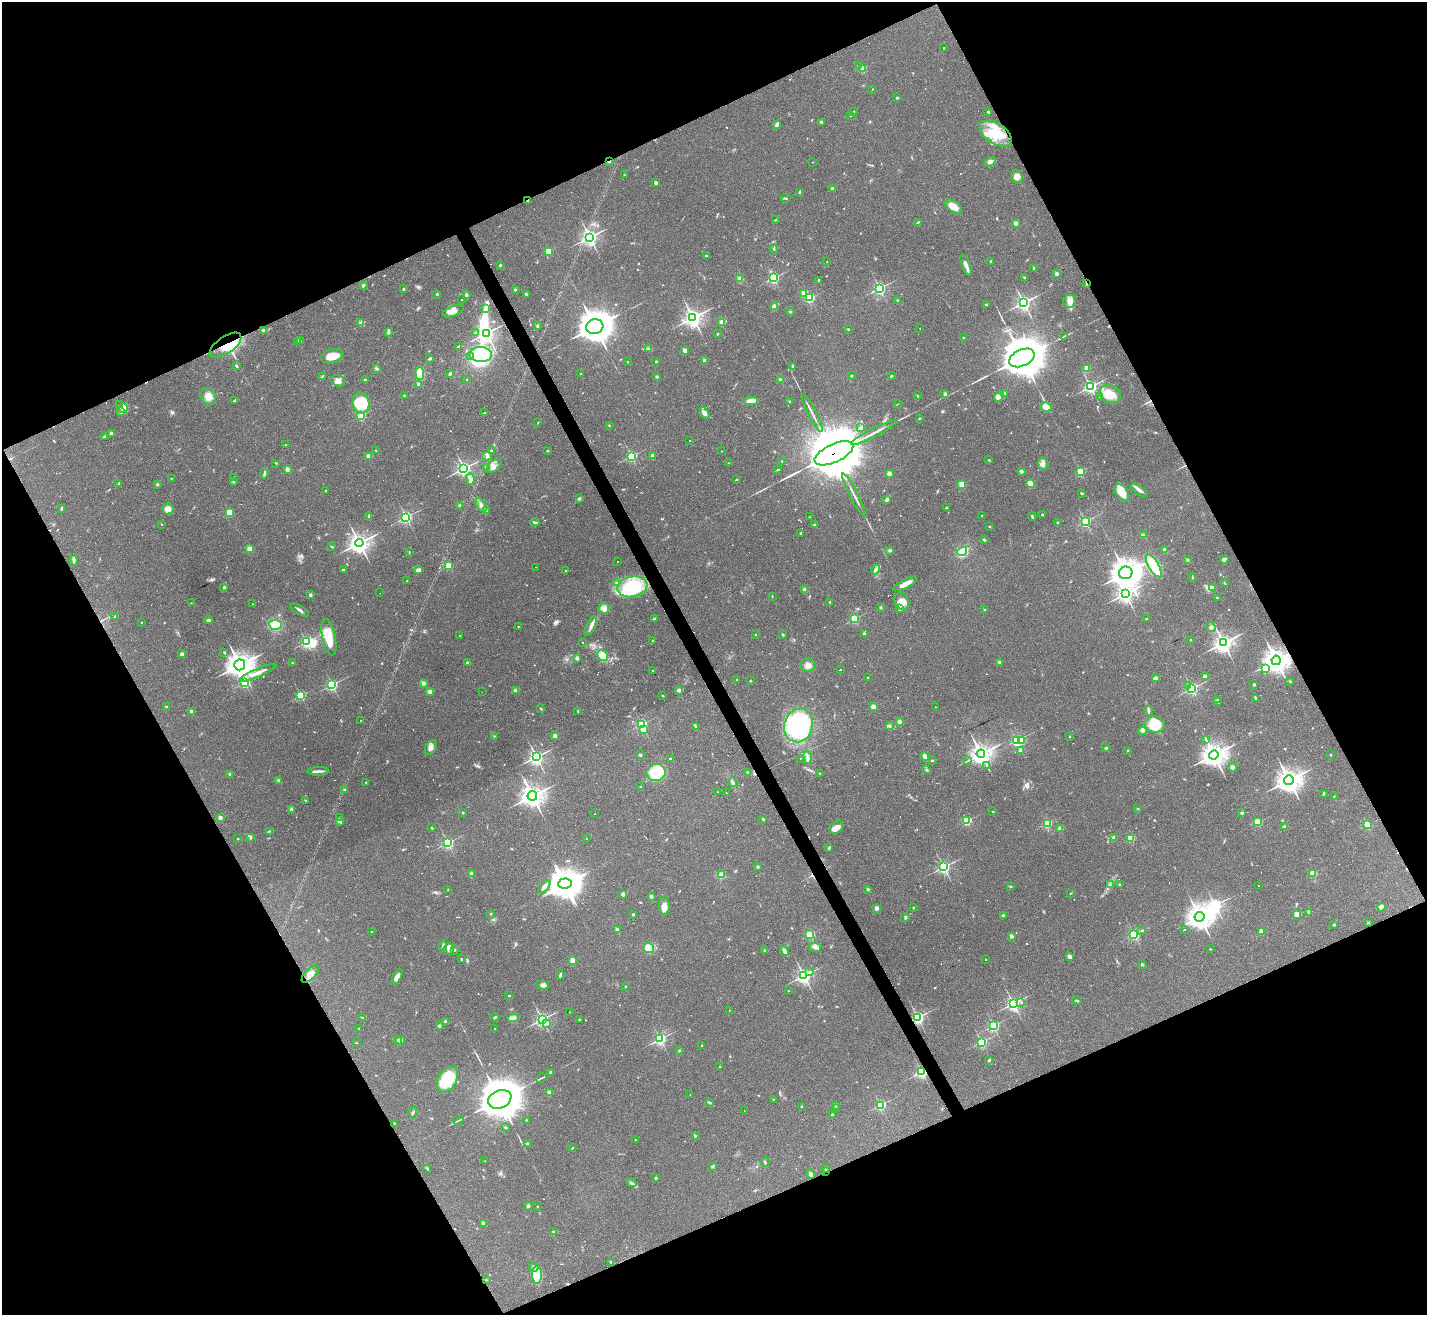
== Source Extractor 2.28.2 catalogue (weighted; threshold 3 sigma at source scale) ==
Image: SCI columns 1-5697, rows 285-5535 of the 5697 x 5686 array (HDU 1 of 3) = the unmasked area's bounding box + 8 px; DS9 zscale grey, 4 x 4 block average (1 PNG px = mean of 4 x 4 image px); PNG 1429 x 1317 px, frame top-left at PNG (2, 2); each listed source drawn as its Kron ellipse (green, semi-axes under 4 px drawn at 4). Shown black and unused: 46% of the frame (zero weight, under 3 of 4 exposures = <1% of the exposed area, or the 3 px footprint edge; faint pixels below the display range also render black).
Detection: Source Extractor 2.28.2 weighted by HDU 2 'WHT'. Background 0.103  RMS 0.0059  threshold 0.0266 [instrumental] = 3 sigma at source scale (4.5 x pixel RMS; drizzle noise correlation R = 1.50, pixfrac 1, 0.05/0.05 arcsec/px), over >= 5 px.
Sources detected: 833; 6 too faint to see at this stretch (4 x 4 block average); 7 inside a brighter object's white glare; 49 cosmic-ray / hot-pixel residue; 1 long thin detection or spike segment (spike, bleed or trail) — neither listed nor drawn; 11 coinciding with a brighter row at this scale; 31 inside a brighter listed object's ellipse — not listed separately; of the other 728, all 500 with FLUX_AUTO >= 1.75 (the completeness limit of this list) listed and drawn (228 fainter detections not listed), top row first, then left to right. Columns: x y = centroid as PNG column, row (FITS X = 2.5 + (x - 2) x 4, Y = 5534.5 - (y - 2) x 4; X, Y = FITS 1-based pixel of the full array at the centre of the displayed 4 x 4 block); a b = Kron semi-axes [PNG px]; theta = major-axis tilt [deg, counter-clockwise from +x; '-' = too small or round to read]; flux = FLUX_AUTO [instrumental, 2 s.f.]
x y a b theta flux
944 48 2 2 - 2.3
859 66 2 2 - 2.6
863 69 2 2 - 160
872 89 2 2 - 3.1
897 98 2 2 - 14
854 111 2 2 - 3.5
988 112 3 2 - 4.6
851 115 2 2 - 2.5
822 123 4 3 - 4.5
777 124 4 2 - 14
996 133 18 10 -33 110
609 161 3 2 - 3
813 162 2 2 - 3.4
990 162 6 3 30 16
624 174 2 2 - 1.9
1017 177 7 5 -64 22
656 183 2 2 - 38
832 188 2 2 - 29
799 192 3 2 - 3.7
785 198 5 2 - 3.4
528 200 2 2 - 10
954 207 10 5 -36 45
775 220 3 2 - 2
918 222 4 2 - 3.5
1016 223 2 2 - 54
590 237 3 3 - 940
774 249 4 2 - 4.3
548 251 2 2 - 190
706 256 2 2 - 18
991 261 2 2 - 13
827 262 2 2 - 3.3
500 265 2 2 - 17
966 265 11 2 -68 28
1034 268 2 2 - 11
1056 273 2 2 - 39
1024 277 2 2 - 8.6
773 278 2 2 - 510
740 279 4 4 - 14
819 280 2 2 - 7.6
1086 283 4 2 - 3.1
363 285 4 2 - 5.7
879 288 2 2 - 680
403 289 3 2 - 3.3
515 289 2 2 - 17
804 293 2 2 - 150
437 294 2 2 - 12
526 294 4 2 - 4.6
466 295 3 2 - 7.1
810 298 2 2 - 340
461 300 2 2 - 2.3
897 300 2 2 - 1.9
1070 301 6 6 - 22
1023 303 3 3 - 910
986 304 2 2 - 4.8
774 306 2 2 - 100
485 309 3 3 - 7
453 311 11 5 23 34
790 311 2 2 - 3.5
693 318 3 3 - 1600
361 322 3 2 - 4.4
722 322 2 2 - 130
537 326 3 2 - 4.8
595 327 8 7 - 5800
920 328 2 2 - 1.9
848 329 2 2 - 3.9
264 330 2 2 - 35
389 332 4 2 - 4.9
476 333 3 2 - 3.1
486 333 3 3 - 1000
718 333 2 2 - 2.8
1064 336 4 2 - 2.9
963 337 2 2 - 4.9
300 341 2 2 - 3.8
297 342 3 2 - 2.9
225 345 18 8 34 80
459 346 4 2 - 3.2
648 348 2 2 - 2.3
685 350 2 2 - 75
481 355 11 7 -3 170
332 356 11 7 13 44
470 356 2 2 - 3
1022 358 13 8 24 16000
430 359 4 2 - 5.5
704 360 2 2 - 48
656 361 2 2 - 11
627 362 2 2 - 4.7
236 366 3 2 - 4.2
793 367 4 2 - 4.3
377 368 2 2 - 2.2
1087 368 2 2 - 130
420 373 6 4 -85 60
450 374 2 2 - 30
581 374 2 2 - 2.1
322 376 4 2 - 3.6
657 376 2 2 - 12
851 376 2 2 - 12
891 376 3 2 - 4.1
467 379 2 2 - 3.1
365 380 3 2 - 3.3
780 380 2 2 - 36
338 381 7 5 -30 20
419 384 2 2 - 11
1090 387 2 2 - 810
1004 393 2 2 - 26
945 394 2 2 - 34
1110 394 11 9 -23 63
208 396 9 7 -57 29
404 396 3 2 - 3.6
918 396 3 2 - 2.8
1099 396 2 2 - 2.5
999 397 6 4 48 18
235 400 4 2 - 3.8
751 401 7 4 2 33
790 402 2 2 - 2
361 403 10 8 -78 140
897 404 2 2 - 2
120 405 3 2 - 3.9
1046 407 6 4 -11 28
123 408 5 3 - 15
121 412 4 2 - 5.8
485 413 3 2 - 100
704 413 6 3 -56 12
812 413 21 2 -63 18
361 416 2 2 - 350
919 418 2 2 - 2
538 422 3 2 - 1.8
609 425 2 2 - 2.5
860 428 3 3 - 5.3
874 432 26 2 27 26
111 434 2 2 - 70
105 436 2 2 - 3.1
690 440 2 2 - 53
285 445 2 2 - 1.9
491 450 2 2 - 3.6
376 451 4 2 - 2
547 451 2 2 - 2.2
721 451 2 2 - 2.1
834 453 21 9 25 41000
653 455 2 2 - 52
369 456 2 2 - 110
487 456 5 3 - 9.1
631 456 2 2 - 540
989 460 2 2 - 1.9
782 461 2 2 - 7.5
276 463 3 2 - 2.9
728 463 2 2 - 4.9
1043 463 6 4 -79 14
494 466 9 5 41 20
487 467 3 2 - 2.8
464 468 3 3 - 950
287 469 2 2 - 70
778 470 3 2 - 120
1021 471 2 2 - 38
1080 471 2 2 - 290
264 473 5 2 - 6.3
889 473 2 2 - 81
234 477 2 2 - 5.9
171 478 2 2 - 2
470 479 6 3 -85 11
736 480 3 2 - 170
233 482 2 2 - 2.5
119 483 2 2 - 4.9
157 484 3 2 - 5.4
962 484 2 2 - 190
1031 484 4 3 - 56
326 490 2 2 - 5.3
1139 490 10 3 -39 16
1122 492 10 5 -54 69
1082 493 3 2 - 4.1
854 495 24 2 -63 20
579 499 3 2 - 3.1
887 499 3 2 - 3.9
459 505 3 2 - 2.2
481 505 8 3 -62 13
946 508 2 2 - 11
61 509 3 2 - 5.1
168 509 5 5 - 29
486 511 3 3 - 5.2
229 512 2 2 - 190
982 515 2 2 - 1.8
1042 515 2 2 - 6.2
369 516 4 2 - 5.6
406 517 2 2 - 680
809 517 2 2 - 1.9
1032 517 4 2 - 4.2
1085 521 2 2 - 590
535 522 4 2 - 4.4
1057 522 2 2 - 10
162 524 2 2 - 2.1
815 525 2 2 - 1.9
989 526 2 2 - 6.6
801 533 3 2 - 2.9
1143 535 2 2 - 2
984 540 2 2 - 4.9
359 543 4 3 - 2000
331 547 3 2 - 2.2
250 549 2 2 - 140
1164 549 2 2 - 21
890 550 3 3 - 5.7
962 551 5 4 - 140
409 552 3 2 - 2.3
1224 559 4 3 - 11
74 560 5 3 - 7.5
1187 560 2 2 - 4.1
617 561 2 2 - 2.9
449 566 2 2 - 200
1154 566 13 5 -60 120
535 567 2 2 - 16
343 570 2 2 - 8.1
418 570 4 2 - 18
566 570 2 2 - 2
876 570 5 2 - 7.4
1126 573 7 6 - 4500
1192 578 4 2 - 3
407 581 2 2 - 3.4
616 583 2 2 - 2.7
1225 583 3 2 - 1.9
905 584 13 3 28 29
224 587 2 2 - 27
632 587 15 10 12 230
1212 588 2 2 - 60
805 590 2 2 - 56
380 593 2 2 - 2.6
1125 594 3 3 - 1400
310 595 2 2 - 30
772 596 2 2 - 2
1217 598 3 2 - 2.8
902 601 9 6 -63 35
830 602 3 2 - 4.1
191 603 2 2 - 1.8
252 604 2 2 - 2.9
880 607 2 2 - 20
604 608 5 5 - 26
900 609 2 2 - 22
300 610 10 2 -30 9.8
984 610 2 2 - 13
115 616 3 2 - 2.2
654 619 3 2 - 2.4
854 619 2 2 - 340
1146 619 3 2 - 3.2
208 620 4 3 - 6.7
141 622 2 2 - 2.2
276 625 6 5 - 90
518 626 2 2 - 56
590 626 10 4 64 19
1211 627 5 2 - 5.7
864 633 2 2 - 18
756 634 2 2 - 4.2
783 635 2 2 - 16
460 636 3 2 - 1.9
329 637 18 6 -78 88
653 640 2 2 - 9.3
1191 640 2 2 - 6.5
306 642 2 2 - 480
583 643 2 2 - 3.5
1223 643 3 3 - 1800
224 653 3 2 - 2.7
182 654 2 2 - 11
603 655 6 5 - 49
576 658 4 2 - 6.6
1276 660 5 4 - 3400
467 662 2 2 - 6
999 662 2 2 - 30
292 663 3 2 - 2.7
240 665 5 5 - 3100
808 665 7 6 - 20
1265 668 2 2 - 180
653 670 2 2 - 2.4
840 670 2 2 - 210
258 673 20 3 24 31
1205 676 2 2 - 33
868 677 2 2 - 4.4
1155 678 4 2 - 8.2
736 680 2 2 - 4.5
750 681 3 2 - 2.5
1290 681 3 2 - 2.2
244 683 2 2 - 460
423 683 2 2 - 50
332 685 2 2 - 580
1254 685 2 2 - 25
1187 686 4 2 - 3.5
1192 688 2 2 - 640
515 690 4 2 - 3
679 690 2 2 - 50
430 691 2 2 - 65
482 692 2 2 - 1.8
301 695 2 2 - 400
663 696 2 2 - 2.7
1217 699 2 2 - 1.9
1256 699 2 2 - 6.1
1218 702 3 2 - 2
166 706 2 2 - 3.6
873 707 2 2 - 120
935 707 2 2 - 1.9
540 708 2 2 - 1.9
578 711 3 2 - 3.6
1148 711 5 2 - 9.4
191 712 2 2 - 45
360 720 2 2 - 2.5
899 722 2 2 - 55
642 724 2 2 - 470
1155 724 10 8 -12 77
799 725 17 14 73 420
695 726 3 2 - 3.3
889 726 4 3 - 6.5
643 729 2 2 - 95
1142 731 4 2 - 4.3
494 736 2 2 - 1.9
555 736 2 2 - 63
1069 737 2 2 - 2.4
1206 740 3 2 - 3.4
1016 741 2 2 - 560
1022 741 2 2 - 110
431 748 7 5 59 16
1106 748 3 2 - 3.8
1021 750 2 2 - 43
1127 751 3 2 - 2.1
981 754 4 4 - 2200
640 755 2 2 - 21
1214 755 5 4 - 3300
1331 755 2 2 - 4.4
536 757 3 3 - 1100
925 757 4 3 - 8.3
670 758 2 2 - 6.6
800 758 2 2 - 2.2
807 758 6 3 -86 11
933 760 2 2 - 1.8
967 761 2 2 - 2.2
987 765 4 2 - 3.5
1233 767 4 3 - 12
927 770 4 2 - 4.2
318 771 11 2 1 13
656 772 9 8 - 220
748 772 3 2 - 5.3
820 773 2 2 - 1.8
230 774 2 2 - 31
1289 780 5 4 - 3100
279 781 4 2 - 10
366 782 2 2 - 2.3
733 782 5 3 - 6.8
641 786 2 2 - 8.5
344 790 2 2 - 16
717 792 2 2 - 4.5
726 793 2 2 - 2.1
1324 793 3 2 - 6.1
532 796 5 4 - 2400
1334 796 2 2 - 1.9
305 800 3 2 - 2.6
292 809 3 3 - 8.3
1138 809 3 2 - 1.8
993 812 2 2 - 4.8
463 813 2 2 - 12
1242 813 2 2 - 8.8
595 814 2 2 - 6.4
340 817 2 2 - 3.1
220 818 2 2 - 62
763 819 3 2 - 3.4
967 821 2 2 - 340
340 822 2 2 - 4.1
1257 822 2 2 - 250
1047 823 2 2 - 360
1367 825 2 2 - 220
1284 826 3 3 - 4.6
432 828 3 2 - 2.3
836 828 7 5 37 21
1060 829 2 2 - 83
269 831 3 2 - 3.1
251 838 2 2 - 3
1114 838 2 2 - 64
1130 838 2 2 - 220
238 839 2 2 - 4.9
586 839 2 2 - 3.5
448 843 2 2 - 560
829 848 3 2 - 4.4
758 867 2 2 - 20
944 867 2 2 - 730
472 873 2 2 - 47
1313 873 2 2 - 180
721 875 3 3 - 29
565 883 6 5 - 3400
1110 885 2 2 - 2.8
1120 885 2 2 - 1.8
1259 885 2 2 - 130
1010 886 2 2 - 1.9
544 887 8 3 49 22
868 889 2 2 - 20
448 890 2 2 - 1.9
1071 893 3 2 - 2.4
623 894 2 2 - 56
651 896 2 2 - 36
664 906 9 5 -86 27
913 907 2 2 - 1.8
1381 907 4 4 - 22
876 908 2 2 - 72
1308 912 4 2 - 5.6
490 914 2 2 - 2.1
1297 914 2 2 - 150
633 915 2 2 - 23
1003 915 2 2 - 28
905 917 4 2 - 5.4
1200 917 5 5 - 3300
1369 922 2 2 - 2.3
1334 925 2 2 - 14
617 929 3 3 - 7.7
1142 930 3 2 - 3.4
1184 930 2 2 - 49
371 931 2 2 - 2.1
1261 931 2 2 - 76
810 934 2 2 - 370
1134 934 2 2 - 570
1011 936 2 2 - 44
443 946 5 3 - 7.8
815 947 6 3 -12 9.6
649 948 5 5 - 57
449 949 6 5 - 18
1210 949 2 2 - 6.4
454 950 2 2 - 3.1
764 951 2 2 - 16
784 951 5 3 - 9.3
1069 956 4 3 - 12
461 959 3 2 - 2.7
986 959 2 2 - 2.3
572 961 2 2 - 150
1142 965 2 2 - 25
810 972 2 2 - 63
310 974 11 5 45 25
560 975 4 2 - 7.2
804 976 3 3 - 960
397 977 8 3 61 19
543 985 6 3 -10 10
625 986 2 2 - 1.9
788 991 2 2 - 4
509 995 2 2 - 3
1077 1000 5 2 - 4
1021 1002 3 2 - 3.4
1013 1003 3 2 - 930
729 1010 2 2 - 2.6
570 1012 2 2 - 3
363 1017 3 2 - 1.8
495 1017 4 2 - 4.3
917 1017 2 2 - 710
513 1018 6 3 19 11
542 1019 3 3 - 700
579 1019 2 2 - 7.8
445 1022 2 2 - 42
547 1023 2 2 - 10
439 1026 2 2 - 25
993 1026 2 2 - 450
359 1028 3 2 - 2
495 1029 2 2 - 1.9
660 1039 2 2 - 650
398 1040 2 2 - 47
401 1040 4 3 - 12
981 1042 2 2 - 510
356 1043 2 2 - 5.7
701 1046 2 2 - 3.8
679 1050 2 2 - 2.6
989 1060 2 2 - 8.3
720 1067 2 2 - 4.3
550 1072 2 2 - 18
921 1072 2 2 - 530
541 1078 5 2 - 4.2
447 1079 14 9 58 120
549 1093 2 2 - 87
690 1094 2 2 - 2.3
500 1099 12 9 22 14000
773 1099 2 2 - 2.1
710 1102 3 2 - 3.5
836 1105 2 2 - 22
880 1105 2 2 - 490
801 1106 2 2 - 11
836 1108 2 2 - 3
744 1111 2 2 - 14
413 1112 5 2 - 7
832 1115 2 2 - 21
458 1120 5 2 - 3.8
526 1120 2 2 - 7.5
394 1124 3 2 - 2.9
505 1127 4 2 - 3.4
695 1136 3 2 - 3.5
635 1140 2 2 - 4.5
527 1143 2 2 - 11
572 1148 2 2 - 2.5
485 1161 2 2 - 2.2
765 1162 4 2 - 3.4
712 1166 3 2 - 3
426 1168 3 2 - 3
826 1169 2 2 - 5.6
825 1171 2 2 - 2.6
811 1174 4 3 - 9.6
656 1178 2 2 - 21
631 1183 5 2 - 5.9
528 1206 4 2 - 5.9
537 1206 2 2 - 3.8
483 1224 4 2 - 4.4
554 1232 3 3 - 4.2
611 1262 3 2 - 2.4
534 1267 5 2 - 5.9
537 1275 9 5 90 150
486 1280 2 2 - 2.5
Overlapping masked pixels (flux is a lower limit): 9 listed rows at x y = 609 161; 528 200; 1086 283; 225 345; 834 453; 1276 660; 917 1017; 921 1072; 825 1171
Diffuse or blended objects may show on this block-average render without a row.